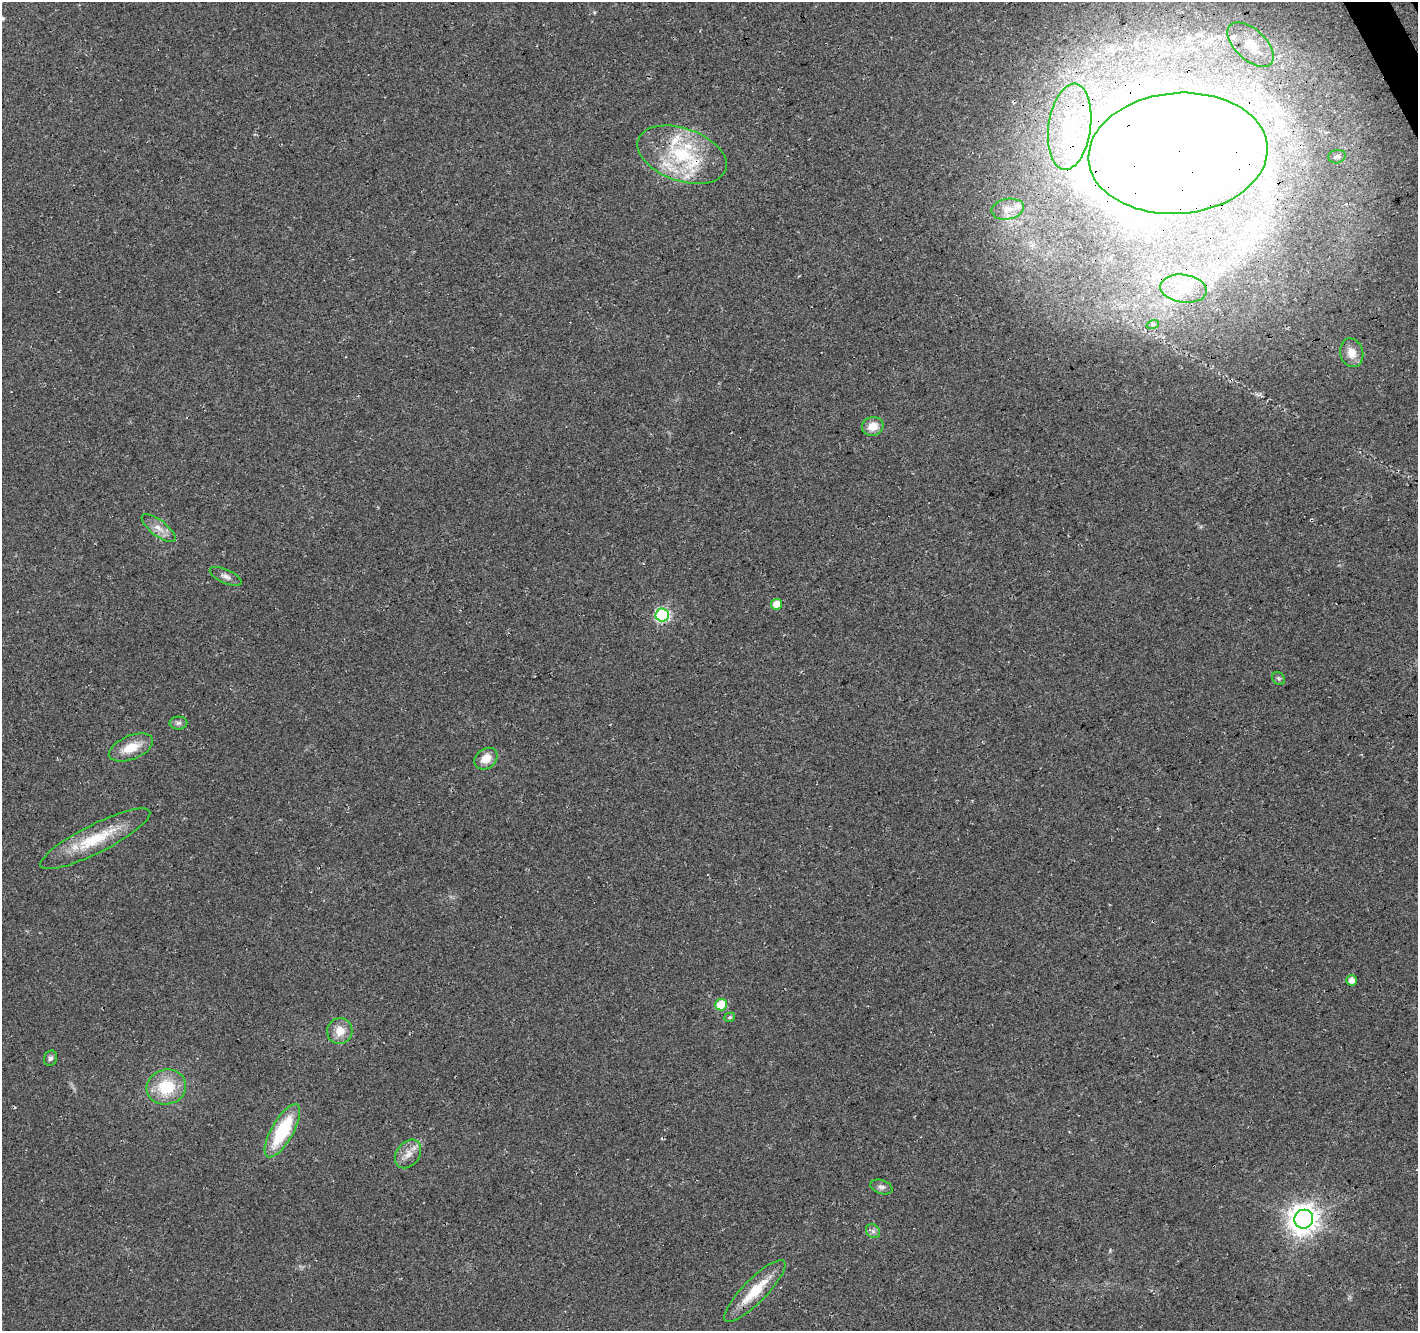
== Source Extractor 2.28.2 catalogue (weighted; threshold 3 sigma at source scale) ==
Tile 10 of 4 x 4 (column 2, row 3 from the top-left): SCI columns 1472-2887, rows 1509-2837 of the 5771 x 5618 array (HDU 1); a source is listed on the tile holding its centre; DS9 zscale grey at full resolution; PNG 1420 x 1333 px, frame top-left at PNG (2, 2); each listed source drawn as its Kron ellipse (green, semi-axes under 4 px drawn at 4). Shown black and unused: <1% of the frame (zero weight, under 3 of 4 exposures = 5% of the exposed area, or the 3 px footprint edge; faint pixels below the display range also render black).
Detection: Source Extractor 2.28.2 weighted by HDU 2 'WHT'; one run over the whole footprint, this tile lists its part. Background 0.0916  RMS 0.0093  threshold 0.042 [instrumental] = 3 sigma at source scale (4.5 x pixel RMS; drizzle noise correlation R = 1.50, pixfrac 1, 0.0396/0.0396 arcsec/px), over >= 5 px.
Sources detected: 38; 1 inside a brighter object's white glare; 1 cosmic-ray / hot-pixel residue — neither listed nor drawn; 5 inside a brighter listed object's ellipse — not listed separately; the other 31 listed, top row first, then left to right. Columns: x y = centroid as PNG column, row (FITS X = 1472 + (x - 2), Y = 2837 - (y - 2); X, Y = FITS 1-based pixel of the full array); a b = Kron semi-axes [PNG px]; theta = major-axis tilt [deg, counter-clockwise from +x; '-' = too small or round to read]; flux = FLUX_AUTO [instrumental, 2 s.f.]
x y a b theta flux
1250 45 28 15 -43 25
1070 127 43 21 82 70
1178 153 90 60 5 3700
682 155 46 26 -19 81
1337 157 8 6 14 2.5
1008 209 16 10 10 10
1183 289 23 14 -8 24
1153 324 6 4 18 1.4
1352 353 14 11 -74 11
873 426 11 9 15 11
159 528 20 8 -37 8.8
226 576 17 7 -24 4.9
776 604 5 5 - 14
662 615 7 6 - 140
1279 678 7 6 - 2.1
178 723 9 6 0 2.8
131 748 23 12 22 18
486 759 12 10 39 13
95 839 61 14 27 42
1351 980 5 5 - 6.9
721 1005 6 5 - 36
730 1017 6 4 17 1.5
340 1031 13 12 - 12
50 1058 8 6 70 2.6
166 1087 20 17 14 37
282 1131 30 11 60 60
408 1154 16 11 54 9.7
881 1187 11 7 -18 3.7
1304 1219 9 9 - 1200
873 1231 8 6 -45 3
755 1291 42 11 45 31
Overlapping masked pixels (flux is a lower limit): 3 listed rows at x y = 1070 127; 1178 153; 682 155